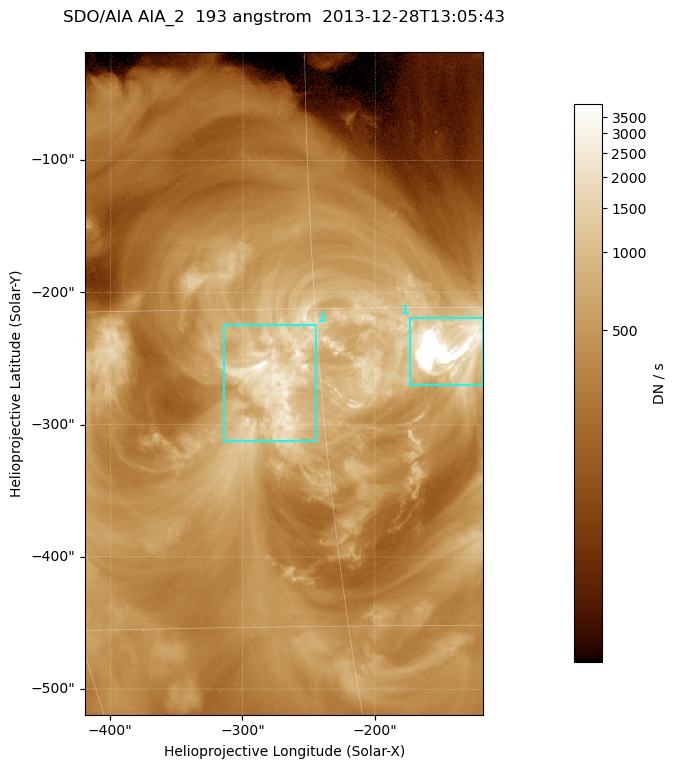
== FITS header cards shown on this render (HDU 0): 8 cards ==
TELESCOP= 'SDO/AIA '
INSTRUME= 'AIA_2   '
WAVELNTH=                  193
WAVEUNIT= 'angstrom'
DATE-OBS= '2013-12-28T13:05:43.72'
CTYPE1  = 'HPLN-TAN'
CTYPE2  = 'HPLT-TAN'
BUNIT   = 'DN / s  '

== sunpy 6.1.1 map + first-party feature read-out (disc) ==
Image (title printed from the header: SDO/AIA AIA_2  193 angstrom  2013-12-28T13:05:43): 501 x 834 px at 0.601 arcsec/px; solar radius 976 arcsec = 1624 px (partial field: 5.0% of the solar disc is inside the frame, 100% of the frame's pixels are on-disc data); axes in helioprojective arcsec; data unit DN / s (BUNIT, on the colour bar)
Orientation: roll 0.0578 deg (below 1 deg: not rotated)
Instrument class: DISC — disc imager (sunpy class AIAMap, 193 A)
Bright regions (active regions / flare kernels): reference = the on-disc median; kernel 5 px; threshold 5 sigma = 1135 DN / s over a disc level ~380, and >= 1.15x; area >= 417 px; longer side >= 6 px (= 3.6 arcsec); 2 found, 2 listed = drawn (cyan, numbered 1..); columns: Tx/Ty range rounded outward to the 2 arcsec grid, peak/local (2 s.f.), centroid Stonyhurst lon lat
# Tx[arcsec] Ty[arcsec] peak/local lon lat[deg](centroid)
1 -174..-118 -270..-218 31 -9 -17
2 -316..-244 -314..-224 10 -17 -18